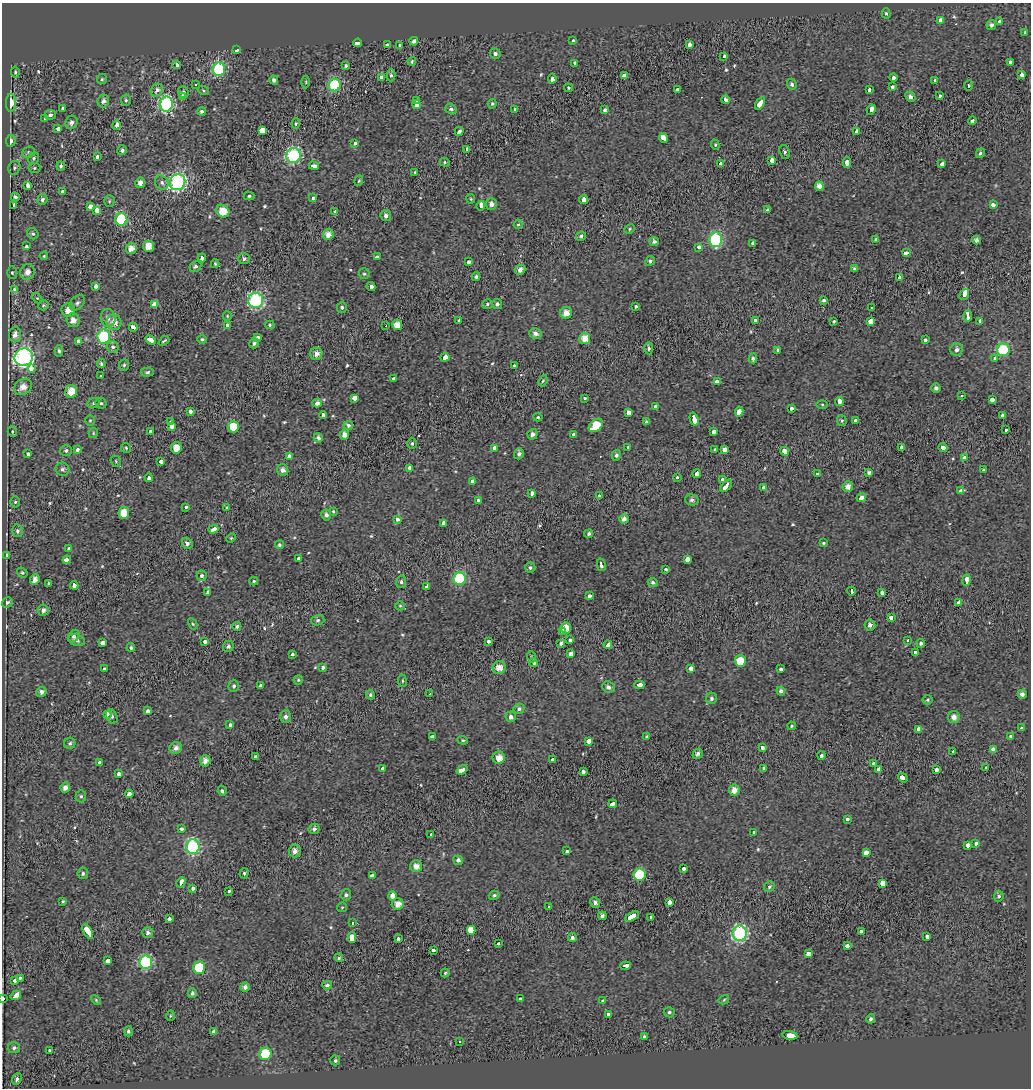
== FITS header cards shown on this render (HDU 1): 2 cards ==
NAXIS1  =                 1029
NAXIS2  =                 1086

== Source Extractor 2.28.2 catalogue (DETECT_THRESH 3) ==
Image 1029 x 1086 px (HDU 1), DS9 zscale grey, 1 PNG px = 1 image px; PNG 1033 x 1090 px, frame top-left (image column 1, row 1086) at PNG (2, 3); each listed source drawn as its Kron ellipse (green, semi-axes under 4 px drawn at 4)
Background -0.071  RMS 0.042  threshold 0.126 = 3 sigma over >= 5 px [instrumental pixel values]
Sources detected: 542; of the 542, the 500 brightest by FLUX_AUTO listed and drawn (42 fainter detections omitted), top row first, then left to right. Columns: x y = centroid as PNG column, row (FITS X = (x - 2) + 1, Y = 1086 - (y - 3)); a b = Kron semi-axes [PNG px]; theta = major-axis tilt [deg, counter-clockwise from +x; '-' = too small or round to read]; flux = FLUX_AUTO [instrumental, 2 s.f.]
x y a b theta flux
886 13 5 4 - 4.6
940 20 4 3 - 38
1000 22 3 3 - 36
991 25 5 5 - 8.1
1025 33 4 3 - 31
414 41 4 4 - 9.5
573 41 3 3 - 11
358 43 4 3 - 260
387 45 3 3 - 26
399 45 3 3 - 69
689 45 3 3 - 74
237 50 3 3 - 340
495 54 5 5 - 7.6
724 56 3 3 - 15
412 61 4 3 - 3.4
1010 62 3 3 - 21
574 63 4 3 - 24
177 65 4 3 - 76
346 66 3 3 - 4.5
219 69 7 6 - 270
15 72 5 3 - 4.4
1021 74 4 3 - 34
391 75 6 4 -87 6.3
624 76 3 3 - 450
381 77 3 3 - 52
893 77 4 3 - 59
102 79 5 5 - 4
552 79 4 3 - 94
274 80 4 4 - 9.1
935 81 3 3 - 28
306 82 6 4 -90 3.3
196 84 3 3 - 17
792 84 5 4 - 7.2
334 85 6 6 - 210
969 86 5 4 - 4.1
892 87 4 3 - 27
568 88 4 4 - 3.6
678 89 4 3 - 54
157 90 7 5 49 11
203 90 5 3 - 3.3
869 90 4 3 - 35
183 92 6 5 - 6.3
182 96 4 3 - 61
940 96 3 3 - 19
910 97 5 4 - 7.6
126 100 5 5 - 5.2
417 100 4 3 - 36
726 100 4 3 - 60
103 101 6 5 - 11
11 103 9 5 88 42
760 103 7 3 62 140
166 104 7 6 - 450
492 104 5 4 - 3.9
417 105 5 3 - 100
63 109 4 3 - 39
451 109 6 5 - 7
515 109 3 3 - 20
605 110 3 3 - 37
871 110 5 3 - 92
202 111 4 4 - 6.6
50 115 6 5 - 8.5
45 118 3 3 - 15
972 121 4 3 - 36
71 122 7 6 - 10
296 124 5 4 - 4
117 125 4 3 - 66
58 129 4 3 - 36
263 131 4 3 - 3400
459 131 4 3 - 29
856 132 3 3 - 66
663 138 5 3 - 110
11 141 6 5 - 13
355 143 4 3 - 18
715 145 5 4 - 3.6
467 149 3 3 - 21
122 150 5 5 - 7.6
28 152 6 5 - 5.6
785 152 7 5 -68 5.3
980 153 5 4 - 6.7
293 156 7 7 - 470
97 157 4 3 - 17
34 158 6 5 - 5.6
772 160 3 3 - 200
445 162 5 4 - 3.5
847 163 5 3 - 75
721 164 3 3 - 29
942 164 3 3 - 34
61 166 4 4 - 7.1
314 166 5 3 - 89
14 168 7 5 68 6.3
34 168 6 5 - 4.6
415 172 3 3 - 8.9
359 181 5 4 - 3.4
178 182 8 7 - 670
140 183 5 5 - 17
162 183 7 6 - 7.7
27 185 4 3 - 52
819 186 5 4 - 22
63 192 4 3 - 57
249 196 5 4 - 3.6
15 197 4 3 - 5.6
313 198 4 3 - 75
471 199 5 4 - 3.4
42 200 5 5 - 8.1
583 200 4 3 - 70
109 201 6 5 - 4.3
491 204 6 5 - 13
14 205 3 3 - 58
993 205 4 3 - 25
90 206 4 3 - 69
481 206 4 3 - 540
768 209 3 3 - 41
97 210 4 3 - 84
223 211 7 6 - 42
335 211 3 3 - 24
386 216 5 5 - 12
121 219 6 6 - 220
518 224 5 4 - 3.6
630 229 5 4 - 3.8
33 234 6 5 - 6.2
328 234 5 5 - 22
581 236 5 4 - 6.2
715 239 7 6 - 340
876 239 3 3 - 4.7
976 240 4 4 - 9
654 241 5 4 - 8
753 244 3 3 - 27
26 246 4 3 - 56
148 246 6 5 - 30
699 247 3 3 - 34
131 248 5 5 - 27
906 253 4 3 - 68
44 256 4 3 - 3.5
377 257 4 3 - 46
202 258 4 3 - 61
244 259 6 5 - 6.8
650 261 5 4 - 6.5
468 262 3 3 - 32
215 264 4 3 - 3.5
195 266 6 5 - 5.8
854 269 4 3 - 6.2
520 270 5 4 - 16
27 272 8 7 - 21
12 273 6 5 - 5.4
364 274 5 5 - 4.9
476 277 4 4 - 4.8
899 278 4 3 - 35
95 286 4 3 - 31
371 286 4 3 - 76
14 289 4 4 - 3.2
964 295 6 3 57 450
37 298 6 4 -43 3.8
256 300 7 7 - 450
824 300 3 3 - 39
77 303 9 6 46 9.7
487 304 5 4 - 5
497 304 5 5 - 8.1
43 305 5 5 - 4.4
155 305 3 3 - 1400
635 306 3 3 - 19
342 307 5 5 - 6.9
872 308 3 3 - 21
68 310 7 6 - 28
566 313 6 6 - 24
227 316 5 4 - 3.6
968 316 5 3 - 290
108 318 9 7 -82 14
73 320 7 6 - 20
459 321 3 3 - 23
756 321 4 3 - 53
834 321 3 3 - 22
871 321 4 3 - 120
980 321 3 3 - 39
114 322 7 7 - 24
228 325 3 3 - 32
270 325 5 4 - 3.9
397 325 5 5 - 34
386 326 3 2 - 3.5
133 327 4 3 - 69
535 333 6 5 - 13
15 335 7 6 - 18
104 337 7 6 - 280
258 337 3 3 - 19
585 338 5 5 - 35
202 339 5 4 - 5.4
150 340 5 3 - 130
925 340 3 3 - 37
78 341 3 3 - 40
164 341 6 2 39 3.9
254 343 5 4 - 8.2
113 347 6 5 - 7.7
649 348 6 4 90 6.4
778 350 3 3 - 20
957 350 6 6 - 11
1003 350 6 6 - 230
59 351 6 4 -88 5.6
316 354 6 6 - 20
24 357 9 8 - 890
445 357 4 3 - 120
753 358 5 4 - 6.8
995 358 4 3 - 29
101 364 4 4 - 6.1
124 365 6 5 - 5
514 366 3 3 - 40
31 368 3 3 - 110
147 372 7 4 5 5.6
101 376 3 3 - 15
393 379 4 3 - 25
543 381 6 4 65 3.6
717 381 4 3 - 36
23 387 9 7 33 26
936 388 4 4 - 8.8
71 391 6 6 - 41
962 396 3 3 - 3.8
355 398 4 3 - 130
585 398 3 3 - 15
992 400 3 3 - 110
839 402 4 3 - 110
93 403 6 5 - 5.5
101 403 5 5 - 5.4
317 403 4 3 - 89
822 404 5 3 - 3.2
655 406 3 3 - 18
792 409 4 3 - 26
739 411 5 3 - 260
190 412 3 3 - 48
629 413 4 3 - 99
323 415 4 3 - 57
1003 415 4 3 - 62
538 417 4 4 - 3.4
694 419 6 3 -73 150
90 420 5 4 - 3.9
842 421 5 5 - 4
855 421 4 3 - 72
170 422 3 3 - 23
646 422 4 4 - 5.2
348 425 5 4 - 7
596 425 8 5 41 68
171 426 4 3 - 170
233 427 6 5 - 62
1006 430 3 3 - 21
12 432 5 4 - 4.8
150 432 3 3 - 21
713 432 3 3 - 61
93 433 5 4 - 3.4
532 434 5 5 - 11
574 434 4 3 - 39
344 435 5 4 - 19
318 438 5 4 - 9.1
412 443 5 4 - 5.5
902 447 4 3 - 18
943 447 4 3 - 100
126 448 5 5 - 3.9
176 448 6 5 - 32
495 448 4 3 - 55
628 448 4 3 - 40
77 449 3 3 - 23
66 450 6 5 - 6.3
715 450 3 3 - 8.9
724 450 3 3 - 210
785 451 4 3 - 96
28 453 3 3 - 22
519 454 6 4 71 9.3
616 455 5 4 - 6.5
289 456 3 3 - 200
964 458 3 3 - 30
116 461 6 5 - 4.9
161 461 3 3 - 210
410 468 4 3 - 29
62 469 7 6 - 8.1
283 470 6 5 - 13
984 470 3 3 - 17
697 473 4 3 - 96
869 473 4 3 - 6.5
817 474 3 3 - 21
149 478 4 3 - 73
677 478 3 3 - 22
723 479 3 3 - 53
472 481 3 3 - 30
726 486 7 3 50 130
848 487 5 5 - 21
763 488 3 3 - 19
961 491 4 3 - 29
531 494 4 3 - 47
599 496 3 2 - 17
861 498 5 3 - 79
692 500 7 5 -14 8.6
478 501 3 3 - 50
15 502 5 4 - 4.6
185 507 3 3 - 39
227 508 3 3 - 17
334 511 3 3 - 11
124 513 6 5 - 44
326 515 5 5 - 9.9
398 519 4 4 - 22
624 519 5 4 - 15
444 523 4 3 - 47
213 529 5 3 - 71
17 531 6 5 - 8.1
589 534 4 4 - 6.4
231 538 5 4 - 3.2
187 543 6 5 - 9.4
823 543 3 3 - 14
279 545 4 4 - 4.7
69 549 4 3 - 21
7 555 4 3 - 5.7
299 559 4 3 - 66
687 559 3 3 - 200
67 560 4 3 - 60
601 565 6 3 -76 36
530 568 5 5 - 6.4
665 569 3 3 - 60
22 573 5 4 - 4.2
202 576 5 5 - 6.5
460 578 6 6 - 230
35 580 5 4 - 17
966 580 6 3 79 100
254 581 4 3 - 4.6
401 582 6 5 - 5.9
653 582 5 4 - 6.5
49 583 3 3 - 4.6
74 585 4 3 - 68
427 587 4 3 - 48
851 591 4 3 - 57
208 592 4 3 - 59
882 593 4 3 - 26
589 596 4 3 - 46
7 602 5 5 - 6.8
958 603 3 3 - 42
400 606 5 4 - 3.5
43 610 6 5 - 9.7
891 618 3 3 - 34
318 620 7 5 15 5.6
193 624 6 4 -60 3.6
870 625 5 5 - 10
237 626 4 4 - 5.2
566 628 5 5 - 34
562 631 3 3 - 30
74 636 7 5 58 7.9
77 640 8 5 -19 11
570 640 3 3 - 22
908 640 3 3 - 8.5
205 641 3 3 - 19
489 641 3 3 - 47
103 643 3 3 - 150
561 643 3 3 - 35
921 643 4 4 - 5.8
608 645 4 3 - 48
228 646 6 5 - 7.1
131 648 4 4 - 4.6
915 652 4 3 - 55
293 654 3 3 - 27
571 654 3 3 - 96
532 657 5 3 - 3.2
740 661 6 5 - 56
534 663 4 4 - 5.3
499 667 6 6 - 26
323 668 3 3 - 36
691 668 4 3 - 62
104 669 3 3 - 28
781 669 3 3 - 23
298 680 4 4 - 3.8
402 681 6 3 -82 3.4
639 685 5 3 - 84
234 686 6 5 - 6.6
260 686 3 3 - 23
608 687 6 5 - 12
781 691 4 4 - 7.4
41 692 5 5 - 12
430 694 3 3 - 44
1022 694 4 4 - 10
370 695 4 4 - 6.2
711 698 6 5 - 7.2
928 700 5 4 - 4.6
519 709 5 5 - 7
148 711 4 3 - 28
107 714 3 3 - 41
112 716 7 5 -65 7.1
285 717 6 5 - 10
511 717 5 5 - 9.4
954 717 6 5 - 17
230 725 4 3 - 24
792 726 4 3 - 3.4
1022 728 4 3 - 32
919 729 3 3 - 320
432 736 4 3 - 35
1010 736 3 3 - 17
646 737 3 3 - 9.9
463 740 5 4 - 4.3
589 741 4 3 - 100
70 743 6 5 - 6
762 747 3 3 - 63
176 748 6 5 - 15
993 749 4 3 - 190
952 752 3 3 - 45
698 754 5 4 - 11
821 755 4 3 - 40
255 756 3 3 - 94
499 758 6 6 - 24
552 759 3 3 - 32
205 761 6 5 - 18
99 762 3 3 - 44
873 763 3 3 - 36
764 768 3 3 - 58
986 768 3 3 - 23
383 769 4 3 - 110
879 769 3 3 - 59
462 770 6 3 35 160
936 770 3 3 - 140
583 772 3 3 - 130
119 774 3 3 - 36
903 778 5 3 - 91
65 788 5 4 - 15
734 790 5 5 - 24
222 791 5 4 - 6.4
129 794 4 3 - 110
81 796 6 5 - 5.6
613 804 4 3 - 120
847 819 4 3 - 16
182 829 3 3 - 55
314 829 5 5 - 10
754 832 4 3 - 40
431 834 3 3 - 22
976 843 4 3 - 32
968 845 4 3 - 58
193 847 7 7 - 380
295 851 6 6 - 16
566 851 3 3 - 48
866 852 4 3 - 48
458 860 5 4 - 8.4
416 866 6 6 - 20
683 869 3 3 - 42
83 873 5 5 - 6.4
244 873 5 4 - 4.9
372 875 4 3 - 83
639 875 6 6 - 150
181 882 5 3 - 94
883 883 4 3 - 380
769 887 6 5 - 5.7
193 888 3 3 - 26
229 891 3 3 - 74
346 895 5 5 - 7.7
494 895 5 4 - 7.7
392 896 5 3 - 240
999 896 5 4 - 5.9
63 901 4 4 - 3.1
595 902 5 4 - 8.9
669 902 3 3 - 140
398 904 6 6 - 24
342 907 5 5 - 3.4
548 907 3 3 - 21
602 916 4 3 - 7.9
632 916 7 3 30 230
651 917 3 3 - 21
169 919 3 3 - 39
352 922 3 3 - 24
471 930 4 3 - 1200
88 931 8 3 -60 220
861 931 3 3 - 21
148 933 5 5 - 10
740 933 7 7 - 530
927 936 3 3 - 64
352 937 5 3 - 450
572 937 4 4 - 7.8
398 939 3 3 - 34
499 943 3 3 - 30
847 946 3 3 - 47
433 951 3 3 - 53
809 954 3 3 - 390
339 958 4 4 - 5.2
107 961 4 3 - 86
146 962 7 6 - 310
625 966 5 3 - 71
199 967 6 6 - 100
445 973 4 4 - 3.3
20 978 3 3 - 4.9
15 980 3 3 - 32
327 985 5 4 - 6.8
245 987 4 4 - 13
192 993 5 4 - 7.4
16 995 5 3 - 240
3 998 3 2 - 21
520 999 3 3 - 22
96 1000 6 3 -46 3.4
724 1000 5 4 - 3.2
603 1001 4 3 - 31
669 1012 5 5 - 5.9
608 1014 3 3 - 37
170 1016 5 3 - 3.4
871 1019 5 4 - 7.4
128 1031 5 4 - 6.8
214 1032 3 3 - 310
790 1035 7 3 -7 220
644 1037 3 3 - 48
459 1042 3 2 - 4.2
14 1048 6 5 - 7
49 1050 3 3 - 51
265 1054 6 6 - 130
335 1060 5 5 - 5.7
17 1079 6 4 64 7.1
At the frame edge (FLAGS 8, measured only in part): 1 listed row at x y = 3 998
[42 fainter detections neither listed nor drawn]